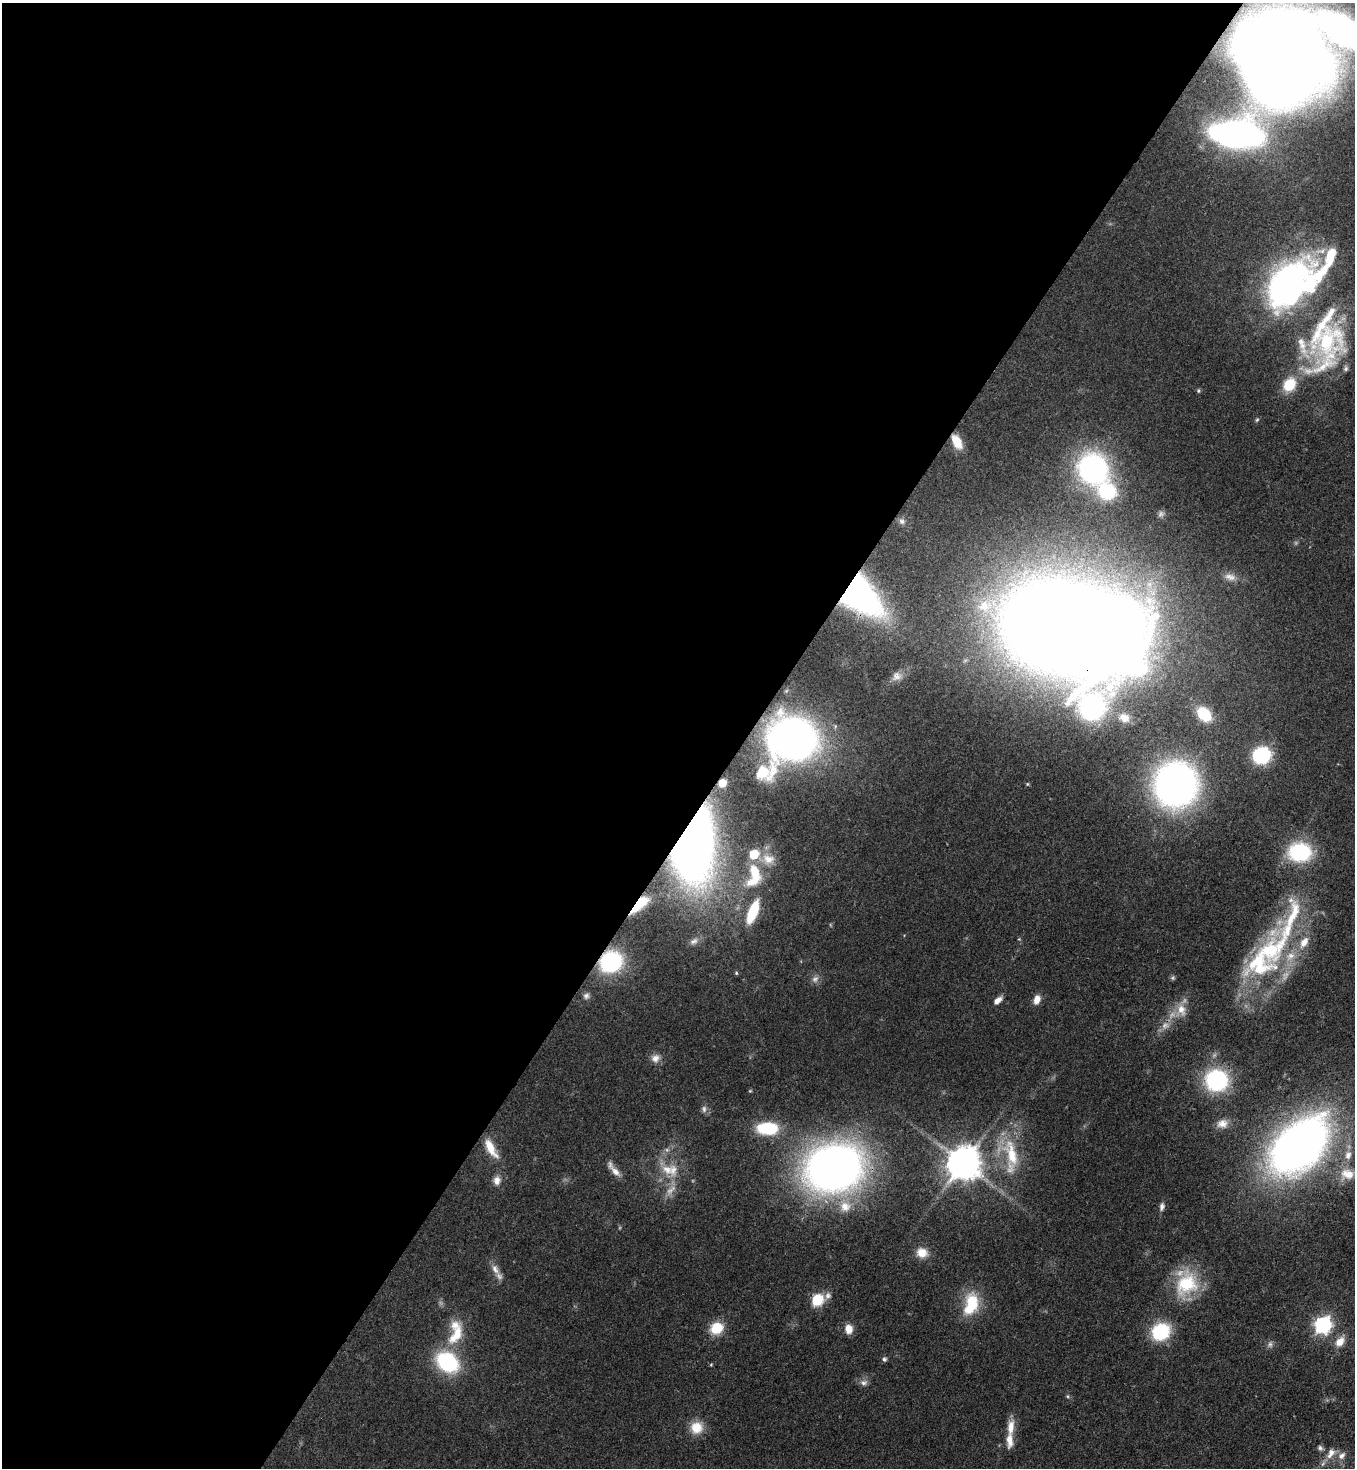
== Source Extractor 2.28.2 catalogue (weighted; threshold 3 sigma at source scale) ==
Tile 5 of 4 x 4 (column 1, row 2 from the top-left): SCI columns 365-1717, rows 2989-4454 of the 6001 x 5978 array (HDU 1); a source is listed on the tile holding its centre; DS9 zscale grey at full resolution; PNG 1357 x 1470 px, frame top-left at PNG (2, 3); no overlay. Shown black and unused: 55% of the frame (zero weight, under 3 of 4 exposures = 7% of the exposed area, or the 3 px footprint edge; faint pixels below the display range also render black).
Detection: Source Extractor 2.28.2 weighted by HDU 2 'WHT'; one run over the whole footprint, this tile lists its part. Background 0.0665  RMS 0.0038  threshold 0.017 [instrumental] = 3 sigma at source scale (4.5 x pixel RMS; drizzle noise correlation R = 1.50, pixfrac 1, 0.05/0.05 arcsec/px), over >= 5 px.
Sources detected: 107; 10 too faint to see at this stretch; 3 inside a brighter object's white glare — not listed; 17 inside a brighter listed object's ellipse — not listed separately; the other 77 listed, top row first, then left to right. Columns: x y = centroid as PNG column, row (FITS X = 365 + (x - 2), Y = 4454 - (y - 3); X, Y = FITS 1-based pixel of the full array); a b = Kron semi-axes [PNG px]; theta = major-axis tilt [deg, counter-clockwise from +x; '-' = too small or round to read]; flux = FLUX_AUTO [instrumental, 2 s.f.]
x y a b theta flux
1343 30 33 15 -36 210
1283 58 59 56 -77 1000
1237 134 31 15 -3 280
1326 263 68 15 61 26
1287 284 40 24 56 190
1327 341 73 41 79 70
1198 391 6 5 - 0.57
1257 420 6 4 66 0.59
957 442 15 8 -62 7.6
1093 469 34 31 -58 79
902 521 9 7 -17 1.1
1230 577 16 9 -14 2.9
855 592 32 18 -42 240
1057 624 73 65 10 1100
897 676 13 10 35 2.4
1092 707 81 49 80 130
1204 714 15 11 -48 14
793 739 30 27 -5 290
1262 755 15 13 25 32
764 772 26 19 18 19
722 783 6 5 - 9.4
1027 784 5 4 - 0.47
1176 785 29 28 - 220
692 843 51 27 88 420
754 854 6 6 - 15
768 859 17 13 -11 4.7
754 872 22 12 -72 11
639 905 22 8 44 15
753 912 23 9 69 19
1291 920 137 28 68 59
1019 939 5 4 - 0.41
694 941 13 8 26 1.9
611 961 18 16 32 52
736 973 5 4 - 0.51
586 996 9 8 - 1.4
998 1000 11 6 42 2.8
1037 1000 11 8 73 3.3
1181 1010 19 13 -83 5.7
655 1058 12 11 - 3
1216 1080 21 19 -9 43
750 1091 5 4 - 0.4
704 1109 10 7 -84 1.5
1222 1124 15 12 15 4
767 1128 20 11 -1 24
1299 1145 49 30 44 320
491 1148 27 10 -60 8.1
667 1150 7 6 - 1.2
1011 1154 47 18 -74 20
1348 1155 12 9 81 3
963 1163 11 10 - 880
834 1168 42 34 13 330
667 1170 19 14 -26 7.8
615 1171 20 8 -46 3.5
1347 1174 20 15 -10 6.6
497 1180 13 10 87 3
845 1206 19 17 -65 8
1162 1207 11 6 77 1.7
922 1253 14 12 -16 5.2
495 1269 16 9 -59 3
1186 1284 36 27 66 23
817 1300 8 6 26 37
972 1302 28 18 -77 14
1323 1325 8 7 - 120
716 1328 16 13 31 9.2
849 1329 10 8 -84 4.6
1161 1332 19 16 35 23
456 1335 33 14 58 12
1340 1341 16 10 52 4.6
884 1359 6 6 - 0.97
447 1362 21 16 -37 40
864 1383 10 8 -1 1.9
1068 1396 6 5 - 0.64
697 1427 16 15 - 7.3
1011 1427 22 9 88 5.4
1320 1448 8 6 -40 1.1
1331 1453 18 10 58 4.4
1341 1456 12 8 45 2.7
Overlapping masked pixels (flux is a lower limit): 12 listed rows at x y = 1283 58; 957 442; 855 592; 1057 624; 1092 707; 793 739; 722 783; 692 843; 639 905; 611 961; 1299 1145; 834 1168
Isophote crosses this tile's border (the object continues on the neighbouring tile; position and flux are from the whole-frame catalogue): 1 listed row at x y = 1343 30